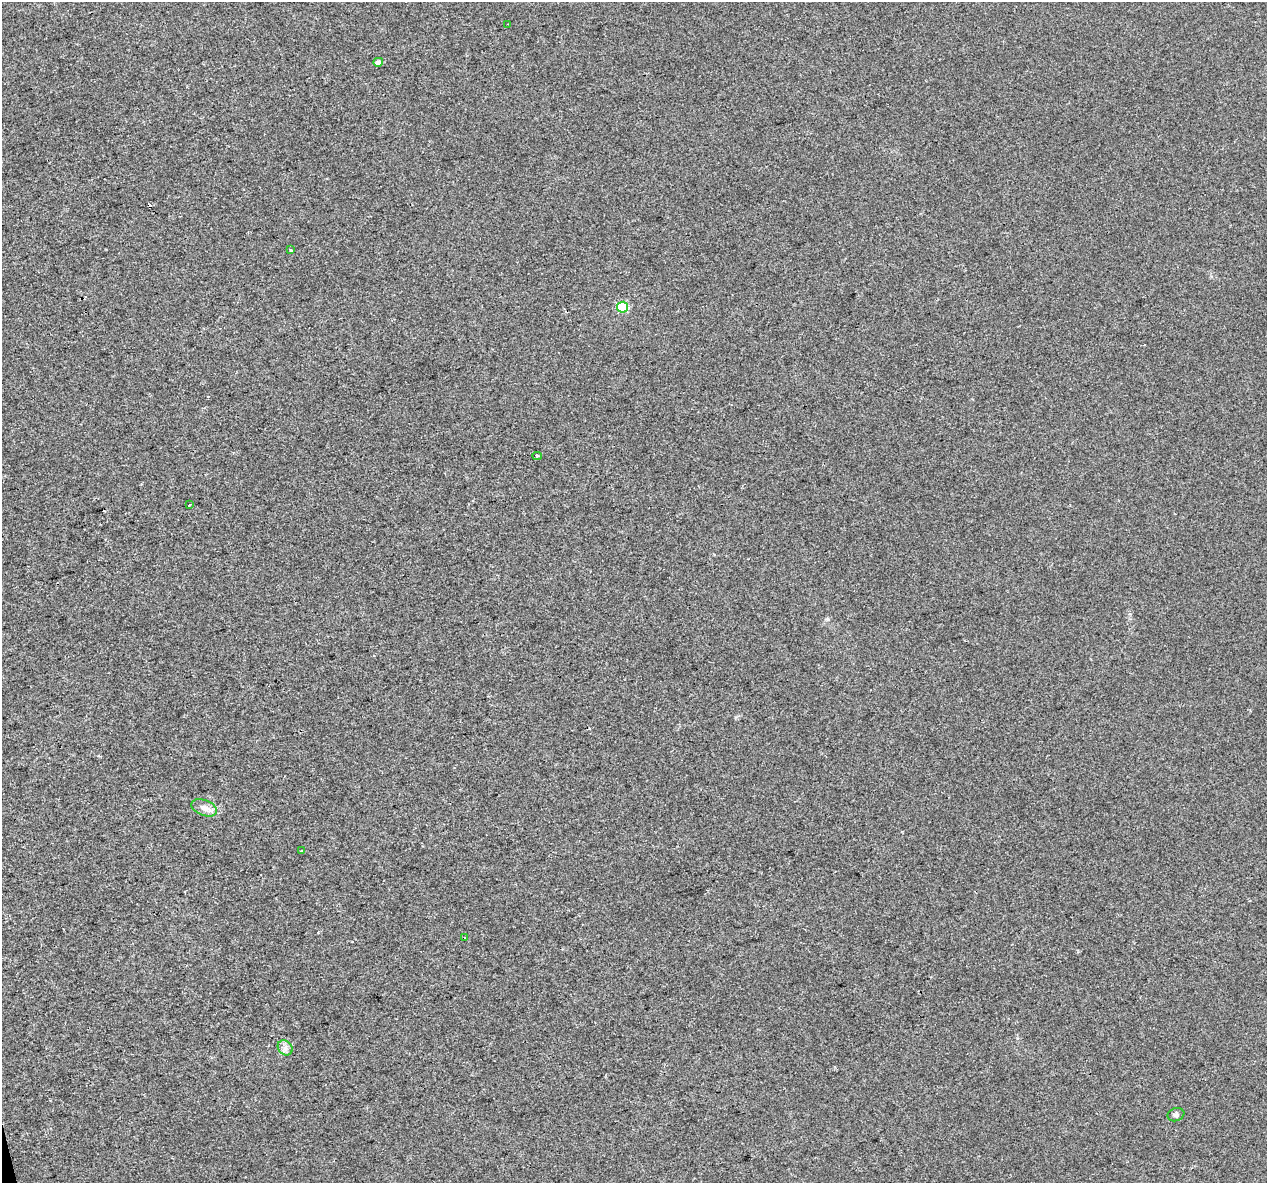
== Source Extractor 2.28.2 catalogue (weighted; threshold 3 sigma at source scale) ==
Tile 7 of 4 x 4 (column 3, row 2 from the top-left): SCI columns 2531-3795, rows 2450-3630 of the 5060 x 4850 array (HDU 1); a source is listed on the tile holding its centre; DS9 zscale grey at full resolution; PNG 1269 x 1185 px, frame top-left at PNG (2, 2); each listed source drawn as its Kron ellipse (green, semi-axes under 4 px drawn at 4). Shown black and unused: <1% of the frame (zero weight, under 2 of 3 exposures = <1% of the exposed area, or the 3 px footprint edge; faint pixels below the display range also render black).
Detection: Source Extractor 2.28.2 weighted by HDU 2 'WHT'; one run over the whole footprint, this tile lists its part. Background 0.00547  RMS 0.0046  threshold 0.0208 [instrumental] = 3 sigma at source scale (4.5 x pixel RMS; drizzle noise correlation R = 1.50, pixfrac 1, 0.0396/0.0396 arcsec/px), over >= 5 px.
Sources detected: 13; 2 cosmic-ray / hot-pixel residue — neither listed nor drawn; the other 11 listed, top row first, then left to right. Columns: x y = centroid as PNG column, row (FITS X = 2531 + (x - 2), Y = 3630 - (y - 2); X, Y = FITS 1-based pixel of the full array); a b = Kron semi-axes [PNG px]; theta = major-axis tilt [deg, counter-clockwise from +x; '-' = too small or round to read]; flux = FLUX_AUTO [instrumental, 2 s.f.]
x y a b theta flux
507 24 4 2 - 0.4
378 62 5 4 - 1.7
291 250 3 3 - 4.5
622 307 5 5 - 30
537 456 4 3 - 0.68
189 505 3 3 - 4.5
204 808 13 8 -21 3.3
302 851 3 3 - 0.66
465 938 3 3 - 3.5
285 1048 8 6 -46 1.9
1176 1115 8 6 19 1.2